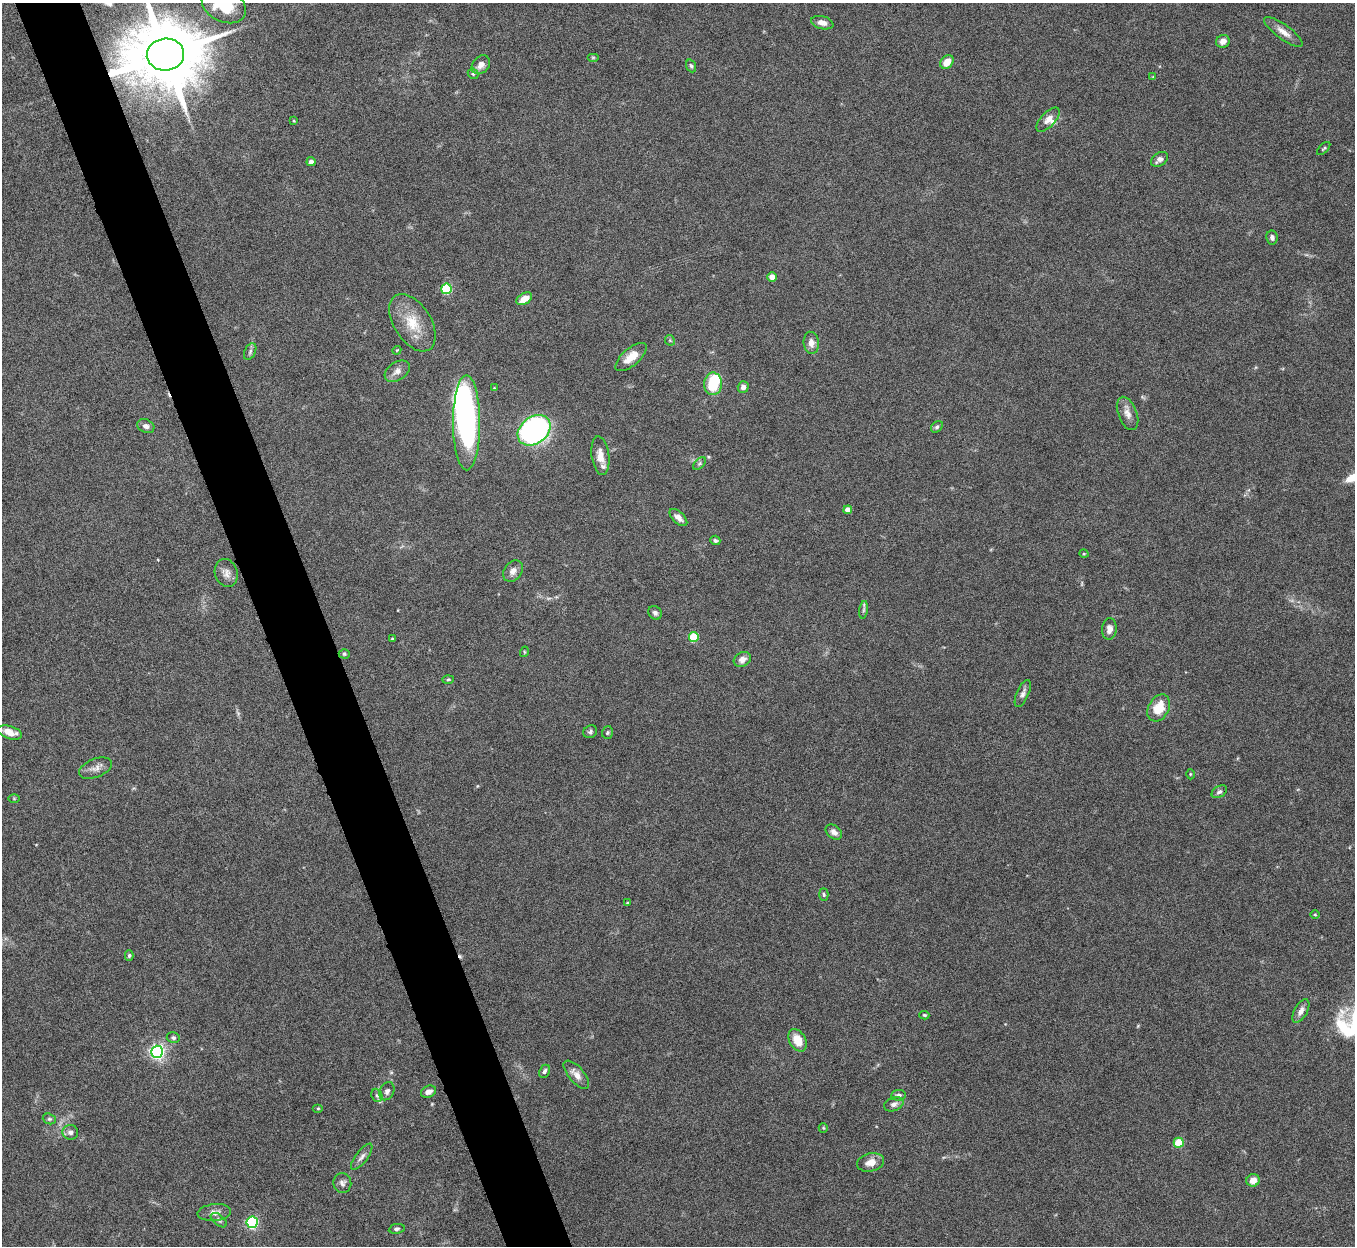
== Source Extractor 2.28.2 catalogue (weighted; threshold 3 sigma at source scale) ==
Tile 11 of 4 x 4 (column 3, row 3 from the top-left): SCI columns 2710-4062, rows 1396-2639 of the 5419 x 5403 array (HDU 1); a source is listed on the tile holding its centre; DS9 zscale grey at full resolution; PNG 1357 x 1248 px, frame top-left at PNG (2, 3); each listed source drawn as its Kron ellipse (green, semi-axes under 4 px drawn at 4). Shown black and unused: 5% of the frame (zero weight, under 8 of 15 exposures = <1% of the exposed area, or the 3 px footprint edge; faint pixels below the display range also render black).
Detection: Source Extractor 2.28.2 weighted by HDU 2 'WHT'; one run over the whole footprint, this tile lists its part. Background 0.163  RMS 0.0048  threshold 0.0196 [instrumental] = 3 sigma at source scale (4.09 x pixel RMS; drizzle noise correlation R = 1.36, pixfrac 0.8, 0.05/0.05 arcsec/px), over >= 5 px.
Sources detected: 96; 2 inside a brighter object's white glare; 1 cosmic-ray / hot-pixel residue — neither listed nor drawn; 2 inside a brighter listed object's ellipse — not listed separately; the other 91 listed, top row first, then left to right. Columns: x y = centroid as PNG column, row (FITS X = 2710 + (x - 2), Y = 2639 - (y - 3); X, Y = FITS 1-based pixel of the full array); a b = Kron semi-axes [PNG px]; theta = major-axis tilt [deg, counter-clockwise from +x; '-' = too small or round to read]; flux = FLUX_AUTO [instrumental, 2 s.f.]
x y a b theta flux
224 5 23 16 -27 21
822 23 11 6 -14 2.6
1283 32 23 7 -36 3.8
1223 41 7 6 - 2.6
165 54 19 16 5 5500
593 57 6 4 0 0.46
947 62 7 6 - 4.6
481 65 10 8 46 2.9
691 66 7 4 -68 0.86
473 74 5 5 - 0.66
1153 77 4 4 - 0.37
1048 120 15 7 47 3
294 121 3 3 - 0.37
1324 148 8 3 44 0.57
1159 159 9 6 34 2
311 162 4 4 - 1.7
1272 238 7 5 -81 1.5
772 277 4 4 - 6.5
446 289 5 5 - 31
524 299 8 5 32 5.2
412 323 32 18 -57 12
670 340 5 5 - 0.65
811 343 11 7 -84 3.1
397 350 4 3 - 0.4
250 351 9 5 64 1.1
631 357 19 8 41 5.9
397 371 14 9 33 2.8
713 384 11 9 89 14
743 387 6 5 - 2
494 388 3 3 - 0.34
1128 413 17 9 -69 3.5
467 423 47 13 -90 97
146 426 9 6 -26 1.8
937 427 7 5 43 0.95
534 430 18 13 37 140
600 456 19 9 -82 4.6
699 464 8 4 45 0.86
848 510 4 4 - 3.4
678 517 11 5 -44 2.6
715 540 5 4 - 0.91
1084 554 5 3 - 0.38
513 571 12 8 53 2.7
226 573 14 11 -70 3
864 610 9 4 81 1
655 613 7 6 - 1.3
1109 629 11 7 86 2.6
694 637 5 5 - 22
392 639 3 3 - 0.43
524 652 5 3 - 0.41
344 654 5 4 - 0.66
742 659 9 7 29 2.4
448 679 6 3 2 0.52
1023 694 14 6 66 1.9
1159 708 14 10 60 9.2
10 732 13 6 -17 4.3
590 732 7 6 - 0.99
607 732 6 5 - 0.71
95 768 17 9 22 3
1190 774 5 3 - 0.4
1219 792 8 5 31 1.1
14 798 5 3 - 0.44
834 832 9 6 -39 2.2
824 894 6 4 -88 0.68
627 903 3 3 - 0.39
1315 915 5 3 - 0.4
129 955 5 4 - 0.66
1301 1011 13 6 60 2.7
924 1015 5 3 - 0.52
173 1038 6 5 - 1
798 1040 12 8 -60 6.8
157 1052 6 6 - 110
544 1071 7 5 64 1.1
576 1075 17 7 -49 3.6
387 1091 9 7 62 1.6
428 1092 8 5 23 2.2
377 1095 7 5 -68 1.1
898 1095 7 5 5 1.2
894 1104 10 6 22 1.7
318 1108 5 3 - 0.44
49 1119 7 5 -19 0.89
823 1128 5 4 - 0.47
70 1132 8 7 - 1.8
1179 1143 5 5 - 14
362 1157 16 6 53 2
870 1162 14 9 14 4.1
1253 1180 6 6 - 3.6
342 1183 10 9 - 1.8
214 1212 17 8 6 3
219 1220 9 5 -39 1
252 1222 5 5 - 58
397 1229 8 5 9 0.96
Overlapping masked pixels (flux is a lower limit): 1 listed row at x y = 165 54
Isophote crosses this tile's border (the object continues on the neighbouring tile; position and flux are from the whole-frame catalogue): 2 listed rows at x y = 224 5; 165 54